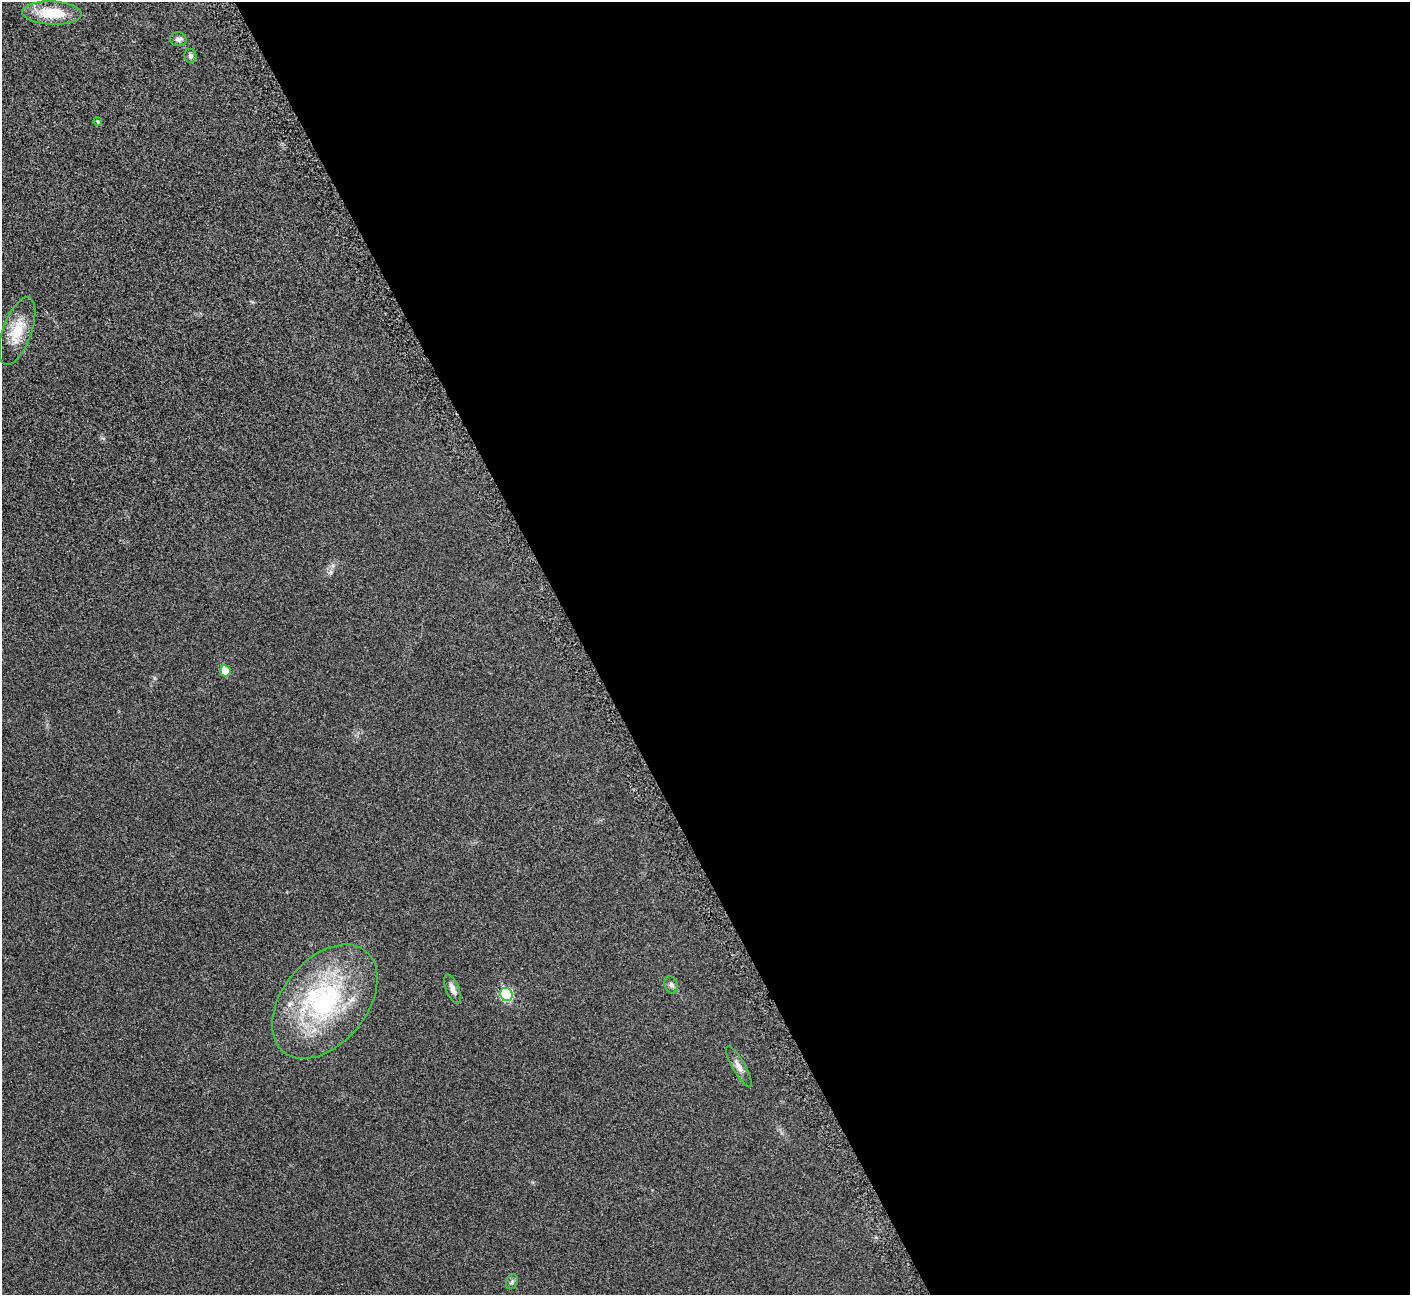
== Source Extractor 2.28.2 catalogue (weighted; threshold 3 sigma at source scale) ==
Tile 8 of 4 x 4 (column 4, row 2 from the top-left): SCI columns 4314-5721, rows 2834-4126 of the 5816 x 5795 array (HDU 1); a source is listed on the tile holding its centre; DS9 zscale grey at full resolution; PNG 1412 x 1297 px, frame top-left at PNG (2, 2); each listed source drawn as its Kron ellipse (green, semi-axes under 4 px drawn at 4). Shown black and unused: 59% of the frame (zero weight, under 3 of 5 exposures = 5% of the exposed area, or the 3 px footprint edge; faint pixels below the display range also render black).
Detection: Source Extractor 2.28.2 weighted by HDU 2 'WHT'; one run over the whole footprint, this tile lists its part. Background 0.0258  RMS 0.006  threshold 0.0271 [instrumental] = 3 sigma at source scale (4.5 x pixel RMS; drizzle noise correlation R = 1.50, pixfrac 1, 0.05/0.05 arcsec/px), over >= 5 px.
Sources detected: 14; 2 inside a brighter listed object's ellipse — not listed separately; the other 12 listed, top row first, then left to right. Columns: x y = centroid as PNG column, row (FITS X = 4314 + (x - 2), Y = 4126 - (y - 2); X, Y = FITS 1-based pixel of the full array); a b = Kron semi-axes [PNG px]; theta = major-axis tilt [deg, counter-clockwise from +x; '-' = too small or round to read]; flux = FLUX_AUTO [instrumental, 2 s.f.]
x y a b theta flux
52 13 30 11 -2 20
178 39 8 7 - 2.1
190 56 7 6 - 1.6
98 121 4 4 - 0.73
17 331 36 14 70 14
225 671 6 5 - 9.1
671 985 9 6 -69 1.6
453 989 15 6 -68 2.9
506 994 7 6 - 40
325 1002 65 42 51 86
739 1067 23 6 -60 3.4
512 1282 8 5 71 1.2